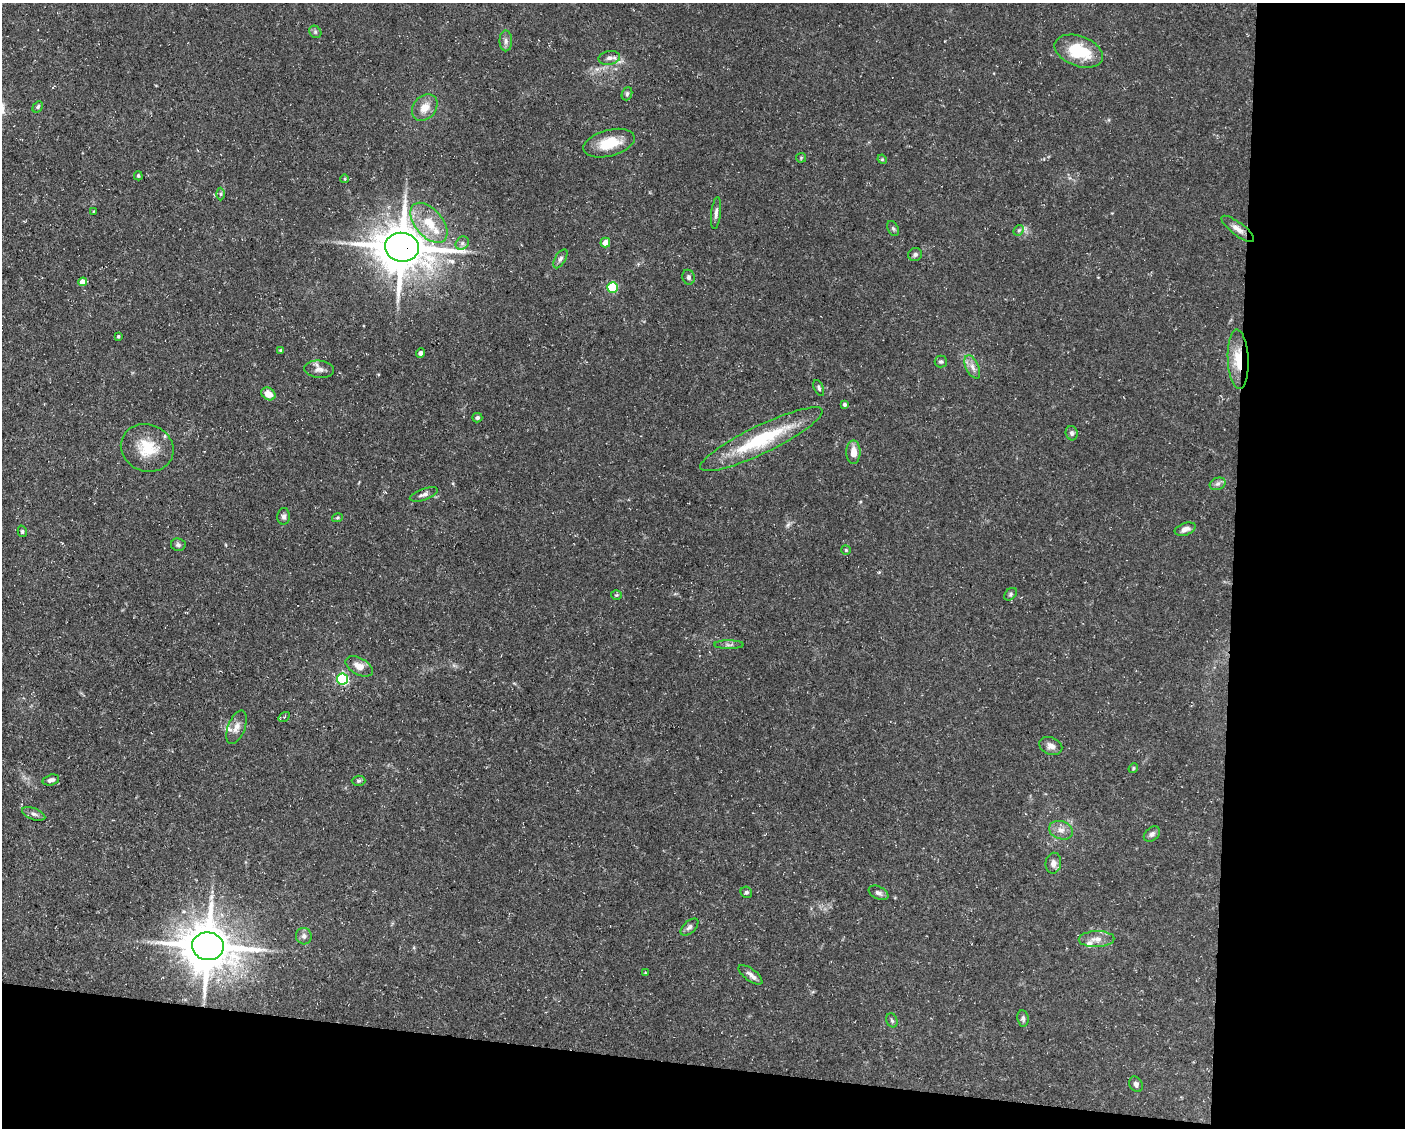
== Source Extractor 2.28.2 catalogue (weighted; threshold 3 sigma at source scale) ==
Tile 12 of 3 x 4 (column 3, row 4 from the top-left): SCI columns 3024-4426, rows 1-1126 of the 4534 x 4503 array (HDU 1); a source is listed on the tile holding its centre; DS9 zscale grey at full resolution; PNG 1407 x 1130 px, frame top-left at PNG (2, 3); each listed source drawn as its Kron ellipse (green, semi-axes under 4 px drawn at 4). Shown black and unused: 18% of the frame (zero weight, under 3 of 5 exposures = <1% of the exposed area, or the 3 px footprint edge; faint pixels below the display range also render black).
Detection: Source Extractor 2.28.2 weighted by HDU 2 'WHT'; one run over the whole footprint, this tile lists its part. Background 0.0997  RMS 0.005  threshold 0.0225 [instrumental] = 3 sigma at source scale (4.5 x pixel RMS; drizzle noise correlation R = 1.50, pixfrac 1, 0.05/0.05 arcsec/px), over >= 5 px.
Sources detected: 78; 2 inside a brighter listed object's ellipse — not listed separately; the other 76 listed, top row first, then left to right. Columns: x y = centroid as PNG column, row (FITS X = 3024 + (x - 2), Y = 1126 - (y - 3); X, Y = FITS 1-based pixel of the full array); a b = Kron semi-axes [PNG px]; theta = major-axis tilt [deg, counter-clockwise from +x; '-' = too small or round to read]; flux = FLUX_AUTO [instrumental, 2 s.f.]
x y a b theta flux
315 32 7 5 -46 1
506 41 10 6 -90 1.9
1079 51 25 15 -21 20
609 58 11 7 11 2.2
627 94 7 5 70 0.99
38 107 6 4 60 1.2
425 108 15 11 50 6.2
609 143 26 13 15 14
801 158 5 5 - 0.53
882 159 5 4 - 0.54
138 176 4 4 - 0.8
345 179 4 3 - 0.38
221 194 6 4 90 0.78
94 211 3 2 - 0.41
716 213 16 5 83 2.1
429 223 23 13 -50 14
893 228 8 5 -62 0.95
1238 229 20 6 -38 3.6
1019 230 6 4 44 0.88
462 243 7 6 - 1.4
605 243 5 5 - 4.1
402 247 17 14 -7 2100
915 255 7 6 - 1.2
560 259 10 5 60 1.4
689 277 7 6 - 1.2
83 282 4 4 - 4.6
613 288 5 5 - 27
118 336 3 3 - 0.64
281 351 4 3 - 0.8
420 353 5 4 - 1.5
1238 359 30 10 -87 13
941 362 6 6 - 0.99
972 367 12 6 -65 3
319 369 15 8 -5 2.9
819 388 8 4 -66 1
268 394 7 5 -34 4.9
844 405 3 3 - 1.2
477 418 5 4 - 1
1072 433 7 6 - 1.3
761 439 67 14 26 37
147 448 27 23 -20 16
853 452 12 7 90 5.4
1218 484 8 6 20 1.6
424 494 14 5 19 2
284 516 8 6 85 1.5
337 518 5 3 - 0.6
1185 529 11 6 20 3
22 531 6 4 -75 0.75
178 545 7 6 - 1.2
846 550 5 4 - 0.7
1010 594 7 5 43 0.91
616 595 5 4 - 0.69
729 645 15 4 0 1.7
359 666 15 8 -28 5.1
342 679 5 5 - 56
284 717 6 4 34 0.6
236 727 18 8 69 3.7
1051 746 12 8 -23 2.7
1133 768 5 4 - 0.58
51 780 8 5 15 1.7
359 781 7 5 2 0.92
34 814 12 5 -20 1.8
1061 830 12 9 -19 3.5
1152 834 9 6 38 1.7
1053 863 10 8 82 2.6
746 892 6 5 - 1
878 893 10 6 -25 1.8
689 927 11 6 43 1.6
304 936 8 7 - 1.9
1097 939 18 8 2 4.3
208 946 16 14 -8 2100
645 973 4 3 - 0.4
750 975 14 6 -37 2.6
1023 1019 8 5 -83 1.2
892 1020 7 5 -68 0.96
1136 1084 8 6 -60 1.5
Overlapping masked pixels (flux is a lower limit): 2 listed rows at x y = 402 247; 1238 359